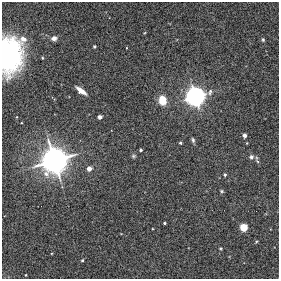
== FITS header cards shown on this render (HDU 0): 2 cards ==
NAXIS1  =                  277
NAXIS2  =                  277

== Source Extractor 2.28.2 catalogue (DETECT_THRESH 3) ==
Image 277 x 277 px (HDU 0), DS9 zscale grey, 1 PNG px = 1 image px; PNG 281 x 281 px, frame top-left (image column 1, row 277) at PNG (2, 2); no overlay
Background 0.00124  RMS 0.01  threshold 0.0308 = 3 sigma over >= 5 px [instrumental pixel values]
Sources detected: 27; all 27 listed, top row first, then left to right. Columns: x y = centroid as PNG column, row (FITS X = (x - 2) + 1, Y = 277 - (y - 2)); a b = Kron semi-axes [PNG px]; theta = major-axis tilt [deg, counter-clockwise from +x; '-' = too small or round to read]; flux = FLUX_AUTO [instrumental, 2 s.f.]
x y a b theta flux
54 38 6 5 - 3
23 39 8 7 - 4.4
263 40 6 4 -75 0.98
94 46 3 3 - 1.2
10 55 31 19 88 90
42 58 4 2 - 0.57
81 91 10 4 -37 6.6
210 92 10 6 68 2.3
195 97 7 7 - 610
162 100 8 7 - 12
100 117 4 3 - 4.1
245 135 4 3 - 3.5
193 140 6 4 -75 1.4
180 143 3 3 - 1.3
141 150 3 3 - 1.2
133 156 6 5 - 1
251 157 6 5 - 2
256 158 7 4 73 1.1
54 160 10 10 - 850
89 169 4 4 - 6.4
225 175 3 3 - 1.3
222 191 5 4 - 0.82
164 223 3 3 - 0.93
244 228 4 4 - 33
220 248 4 3 - 0.7
82 260 3 3 - 0.86
26 275 4 2 - 0.45
At the frame edge (FLAGS 8, measured only in part): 1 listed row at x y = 10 55